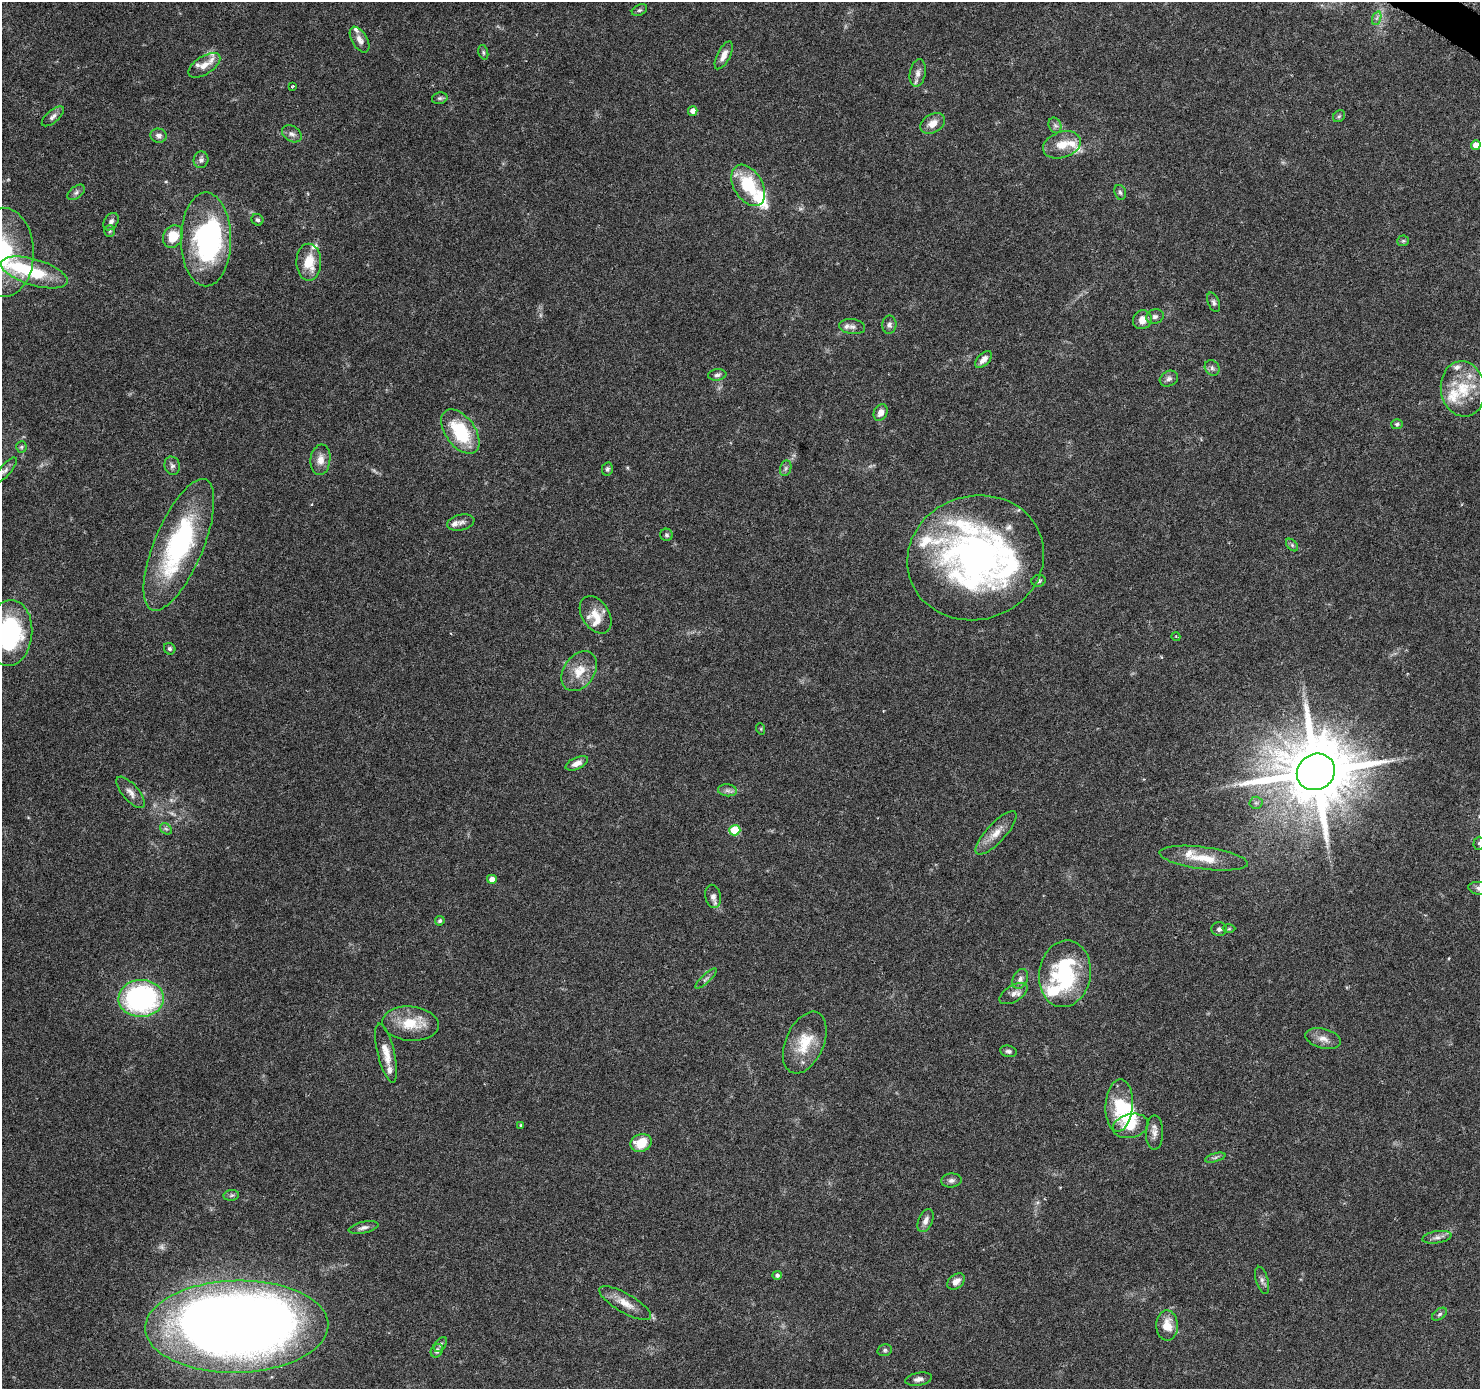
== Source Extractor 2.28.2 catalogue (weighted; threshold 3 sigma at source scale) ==
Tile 10 of 4 x 4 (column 2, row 3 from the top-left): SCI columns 1496-2973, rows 1643-3029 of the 5937 x 5994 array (HDU 1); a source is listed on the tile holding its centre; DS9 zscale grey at full resolution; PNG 1482 x 1391 px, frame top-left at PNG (2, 2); each listed source drawn as its Kron ellipse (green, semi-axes under 4 px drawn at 4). Shown black and unused: <1% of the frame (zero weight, under 3 of 6 exposures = <1% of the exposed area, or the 3 px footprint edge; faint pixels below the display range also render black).
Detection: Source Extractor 2.28.2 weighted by HDU 2 'WHT'; one run over the whole footprint, this tile lists its part. Background 0.0521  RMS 0.0026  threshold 0.0105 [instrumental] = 3 sigma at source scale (4.09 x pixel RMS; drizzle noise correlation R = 1.36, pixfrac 0.8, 0.0396/0.0396 arcsec/px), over >= 5 px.
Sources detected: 142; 4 too faint to see at this stretch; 6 inside a brighter object's white glare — neither listed nor drawn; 22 inside a brighter listed object's ellipse — not listed separately; the other 110 listed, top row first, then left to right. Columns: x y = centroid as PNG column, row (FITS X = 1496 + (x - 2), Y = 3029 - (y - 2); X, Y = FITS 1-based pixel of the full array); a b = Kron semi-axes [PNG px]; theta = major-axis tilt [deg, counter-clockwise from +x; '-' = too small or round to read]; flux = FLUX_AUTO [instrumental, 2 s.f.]
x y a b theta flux
639 10 8 5 26 0.56
1377 18 7 4 71 0.58
360 40 14 7 -59 1.7
483 52 7 4 -73 0.44
724 55 15 6 63 1.9
204 65 18 9 32 2.3
918 73 14 8 80 1.4
292 86 4 2 - 0.24
440 98 8 5 14 0.56
693 111 5 4 - 1.6
53 116 13 6 40 1
1339 116 6 5 - 0.43
933 123 13 9 31 2.4
1055 125 8 6 -68 0.69
292 134 10 7 -32 0.99
159 136 8 7 - 0.99
1062 145 19 13 18 4
1476 145 5 4 - 2
201 160 8 7 - 0.85
748 185 22 14 -59 12
76 192 10 6 38 0.69
1120 192 7 5 -72 0.53
257 220 6 5 - 0.51
111 222 9 6 56 0.99
110 231 5 5 - 0.34
173 237 12 9 64 5.6
206 239 47 25 -90 33
1403 241 6 5 - 0.37
4 252 44 30 -89 26
309 262 18 12 -89 5.9
34 272 34 13 -17 13
1214 302 10 5 -68 0.68
1155 317 9 7 13 0.86
1142 320 10 9 - 2.3
889 325 9 7 82 0.87
852 327 13 7 -7 1
984 359 10 6 44 1.5
1212 368 8 7 - 0.76
717 375 9 5 7 0.75
1169 379 9 7 27 0.93
1463 389 28 22 -81 9.5
881 412 8 6 64 1.7
1397 424 6 5 - 0.46
460 432 25 14 -54 14
21 447 5 5 - 0.43
320 460 15 10 84 2.3
172 466 9 7 -74 0.79
786 468 8 5 73 0.61
607 469 7 5 78 0.54
6 470 16 5 50 1.1
461 522 14 7 12 1.3
666 535 6 6 - 0.5
179 545 71 24 67 39
1292 545 7 4 -46 0.48
976 558 69 62 17 97
1039 581 7 6 - 0.56
596 615 20 13 -57 3.7
10 633 33 22 86 29
1176 637 4 3 - 0.2
170 649 6 5 - 0.52
579 671 22 15 55 4.9
761 729 6 3 -72 0.23
577 763 12 6 23 1.6
1316 772 20 17 33 2700
727 790 9 6 -6 0.86
130 792 19 8 -49 1.8
1256 803 6 6 - 0.56
166 829 6 5 - 0.51
735 830 5 5 - 8.6
996 833 28 9 47 3.2
1479 843 6 5 - 0.44
1204 858 44 11 -8 6.4
492 879 5 4 - 1.8
1479 888 11 6 -9 0.85
713 896 12 7 -78 1.3
440 921 5 4 - 0.46
1219 929 7 7 - 0.79
1229 929 6 4 2 0.32
1065 974 33 26 81 24
706 979 14 3 42 0.57
1020 979 10 7 67 1.1
1013 994 16 8 31 1.6
141 998 22 18 2 48
410 1024 28 17 -5 7.1
1323 1039 18 10 -15 2.1
805 1043 33 19 66 7.8
1008 1051 8 5 -11 0.6
386 1053 30 8 -76 3.2
1119 1105 26 13 86 7
521 1125 3 3 - 0.28
1130 1126 18 12 13 4.2
1154 1132 17 8 89 1.6
641 1143 11 8 22 5.6
1215 1158 10 3 15 0.5
951 1180 10 7 6 0.9
231 1195 8 5 8 0.51
926 1221 12 7 65 1.4
363 1228 15 5 13 1.1
1437 1237 14 6 9 1.1
777 1275 4 4 - 0.61
1262 1280 14 6 -73 0.96
956 1281 10 7 39 1.6
625 1303 29 9 -30 3.4
1439 1314 8 5 37 0.55
1167 1326 15 11 -88 4.2
237 1327 91 46 1 380
441 1344 8 5 55 0.53
885 1350 7 5 14 0.53
437 1351 7 5 56 0.81
919 1379 13 6 9 1.1
Isophote crosses this tile's border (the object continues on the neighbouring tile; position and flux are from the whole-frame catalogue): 5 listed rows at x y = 4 252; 6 470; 10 633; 1479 843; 1479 888